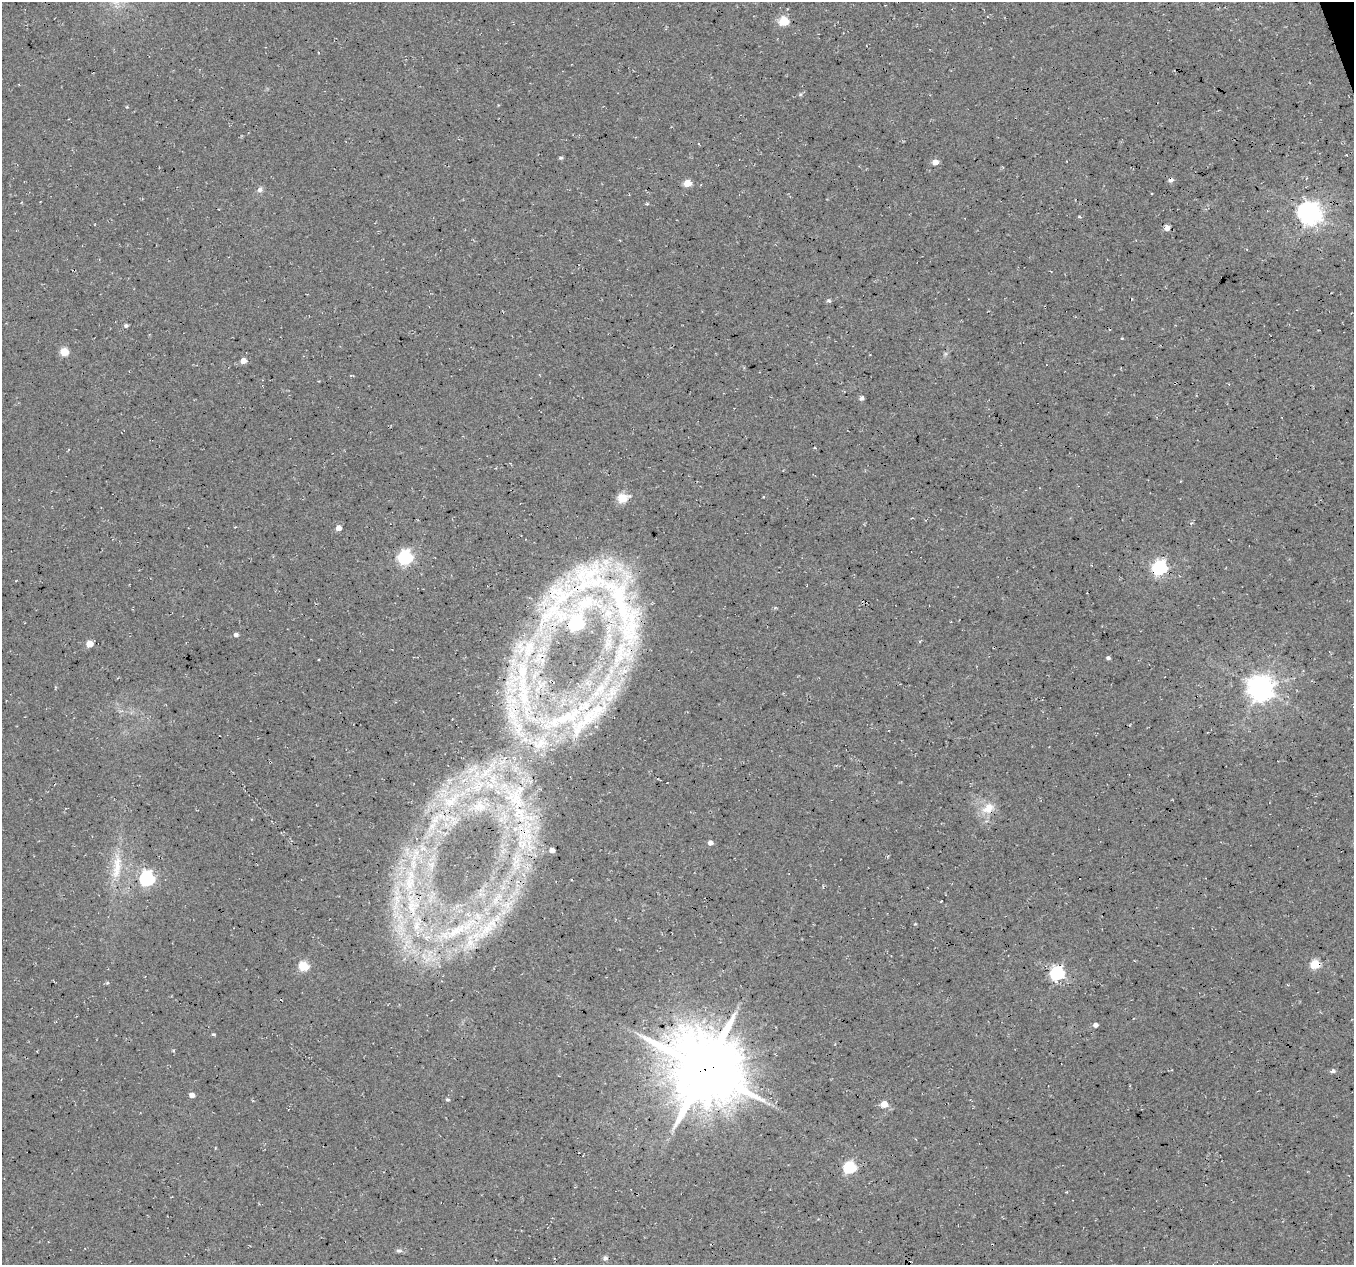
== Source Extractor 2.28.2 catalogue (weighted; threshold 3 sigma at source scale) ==
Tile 10 of 4 x 4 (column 2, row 3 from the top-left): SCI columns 1354-2705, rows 1381-2643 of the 5408 x 5234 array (HDU 1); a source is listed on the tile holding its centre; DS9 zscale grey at full resolution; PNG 1356 x 1267 px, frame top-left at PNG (2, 2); no overlay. Shown black and unused: <1% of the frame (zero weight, under 3 of 4 exposures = <1% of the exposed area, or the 3 px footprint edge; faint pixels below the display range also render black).
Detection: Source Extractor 2.28.2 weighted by HDU 2 'WHT'; one run over the whole footprint, this tile lists its part. Background 0.0276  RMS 0.0063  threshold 0.0285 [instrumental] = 3 sigma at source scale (4.5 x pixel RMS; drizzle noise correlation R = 1.50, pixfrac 1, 0.0396/0.0396 arcsec/px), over >= 5 px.
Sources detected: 76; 3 cosmic-ray / hot-pixel residue — not listed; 11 inside a brighter listed object's ellipse — not listed separately; the other 62 listed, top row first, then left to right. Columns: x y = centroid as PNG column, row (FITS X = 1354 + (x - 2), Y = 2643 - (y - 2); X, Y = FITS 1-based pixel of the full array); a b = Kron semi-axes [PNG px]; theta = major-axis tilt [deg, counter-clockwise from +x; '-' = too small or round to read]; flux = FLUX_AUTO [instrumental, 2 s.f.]
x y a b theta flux
784 21 5 5 - 32
800 94 6 5 - 1
127 107 5 3 - 0.55
561 158 5 4 - 1.1
935 162 5 5 - 5.7
687 183 6 5 - 11
260 190 7 7 - 2.1
1310 213 9 7 -17 500
1080 217 4 4 - 0.85
1167 228 5 4 - 5.8
829 301 6 4 -47 1.1
126 326 4 4 - 1.4
64 352 5 5 - 20
243 361 5 4 - 6.2
862 398 4 4 - 2.3
815 448 3 2 - 0.56
622 498 6 5 - 29
339 528 4 4 - 5.5
405 557 6 6 - 140
1160 568 6 6 - 170
588 578 99 50 18 120
775 608 5 3 - 0.69
576 623 6 6 - 160
631 624 76 18 84 49
236 635 5 4 - 2
89 644 5 5 - 8.2
1108 658 4 3 - 1.3
601 688 11 6 37 3.6
1260 688 8 8 - 720
524 696 32 16 90 29
563 719 52 14 20 36
540 744 22 10 28 8.5
491 785 10 3 -69 1.2
517 798 19 9 -56 10
450 802 19 11 -17 11
479 806 15 12 49 6.4
988 808 19 13 35 9.8
432 826 7 7 - 2.6
710 843 5 4 - 3
523 844 12 3 55 2.3
423 848 9 6 -1 2.9
552 850 4 4 - 3.8
117 865 31 12 -89 16
147 878 6 6 - 140
412 906 30 19 88 33
915 924 4 2 - 0.48
487 928 78 18 42 54
456 931 53 15 30 47
1315 964 6 5 - 31
303 966 6 5 - 38
1057 973 6 6 - 120
107 983 5 4 - 0.76
1095 1025 4 4 - 2.7
213 1034 4 3 - 0.92
705 1069 25 22 -35 4400
1333 1071 5 4 - 1.6
192 1095 5 4 - 4.1
447 1099 5 5 - 1
884 1104 5 5 - 11
850 1167 6 6 - 73
398 1251 7 5 -1 1.4
605 1258 6 6 - 1.7
Overlapping masked pixels (flux is a lower limit): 11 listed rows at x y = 1160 568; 588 578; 576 623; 631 624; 524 696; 563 719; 988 808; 487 928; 456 931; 1315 964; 705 1069